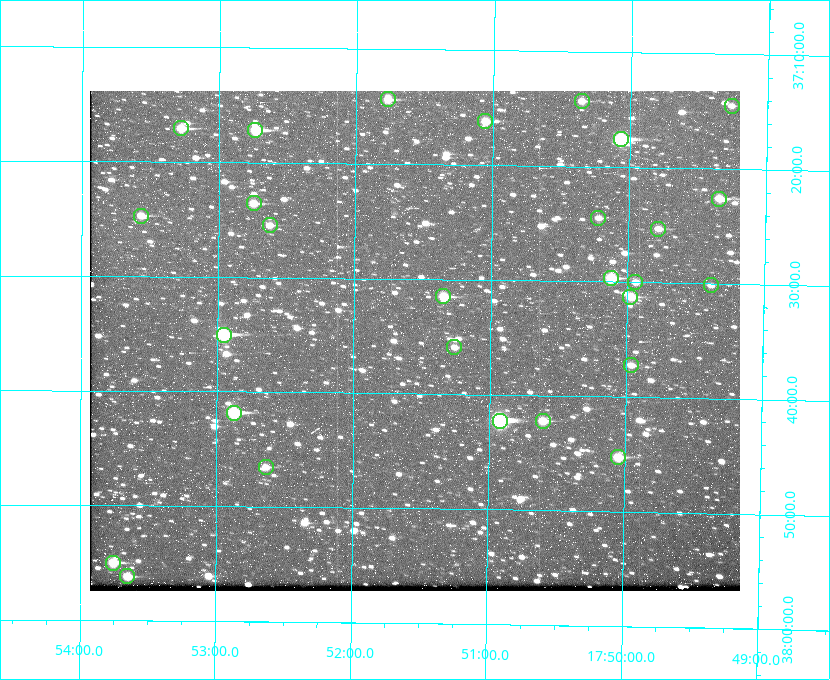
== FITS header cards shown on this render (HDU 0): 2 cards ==
NAXIS1  =                  650 / Width of table row in bytes
NAXIS2  =                  500 / Number of rows in table

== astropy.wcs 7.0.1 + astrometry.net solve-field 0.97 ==
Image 650 x 500 px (HDU 0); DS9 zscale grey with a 90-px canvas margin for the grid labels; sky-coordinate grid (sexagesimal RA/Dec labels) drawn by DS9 from the SOLVED WCS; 28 Tycho-2 reference stars matched to detected sources circled (green)
Header WCS: none
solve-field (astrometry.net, Tycho-2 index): SOLVED blind (the file carries no WCS)
Solved WCS: RA---TAN-SIP/DEC--TAN-SIP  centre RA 17:51:33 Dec +37:35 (267.89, +37.59 deg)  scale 5.23 arcsec/px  FOV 56.7' x 43.6'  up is +179 deg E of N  parity flipped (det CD > 0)
(file carries no celestial WCS; the grid is the blind solution)
Tycho-2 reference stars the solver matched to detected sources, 28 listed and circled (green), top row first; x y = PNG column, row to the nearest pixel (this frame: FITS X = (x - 90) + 1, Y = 500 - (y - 91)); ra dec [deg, ICRS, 3 dp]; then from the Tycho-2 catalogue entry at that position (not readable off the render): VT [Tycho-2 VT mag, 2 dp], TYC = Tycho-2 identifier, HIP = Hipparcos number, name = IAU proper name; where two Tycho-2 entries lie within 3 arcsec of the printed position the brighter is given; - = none
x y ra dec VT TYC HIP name
388 99 267.943 +37.240 10.39 2620-505-1 - -
582 101 267.589 +37.238 11.09 2619-212-1 - -
732 106 267.316 +37.242 12.03 2619-611-1 - -
485 121 267.764 +37.270 10.17 2620-784-1 - -
181 128 268.319 +37.285 9.88 2620-536-1 - -
255 130 268.183 +37.286 8.98 2620-786-1 87506 -
621 139 267.517 +37.293 8.96 2619-379-1 - -
719 199 267.335 +37.377 10.60 2619-634-1 - -
254 203 268.186 +37.393 10.44 2620-175-1 - -
141 216 268.392 +37.412 10.60 2620-800-1 - -
598 218 267.555 +37.408 11.50 2619-358-1 - -
270 225 268.156 +37.424 11.25 2620-712-1 - -
658 229 267.445 +37.422 11.17 2619-451-1 - -
611 278 267.531 +37.495 10.07 2619-274-1 - -
635 282 267.485 +37.500 11.33 2619-40-1 - -
711 285 267.347 +37.503 12.15 3088-638-1 - -
443 296 267.836 +37.525 9.96 3089-889-1 - -
630 297 267.494 +37.522 10.35 3088-270-1 - -
224 335 268.239 +37.584 8.64 3089-755-1 - -
454 347 267.815 +37.598 11.54 3089-1081-1 - -
631 365 267.491 +37.621 11.40 3088-1284-1 - -
234 413 268.219 +37.697 8.93 3089-671-1 - -
500 421 267.730 +37.705 8.13 3089-1203-1 87349 -
543 421 267.652 +37.703 11.04 3089-693-1 - -
618 457 267.512 +37.755 10.10 3089-2332-1 - -
266 467 268.159 +37.775 11.22 3089-2245-1 - -
113 563 268.439 +37.916 9.61 3089-2268-1 - -
127 576 268.412 +37.936 10.36 3089-2031-1 - -